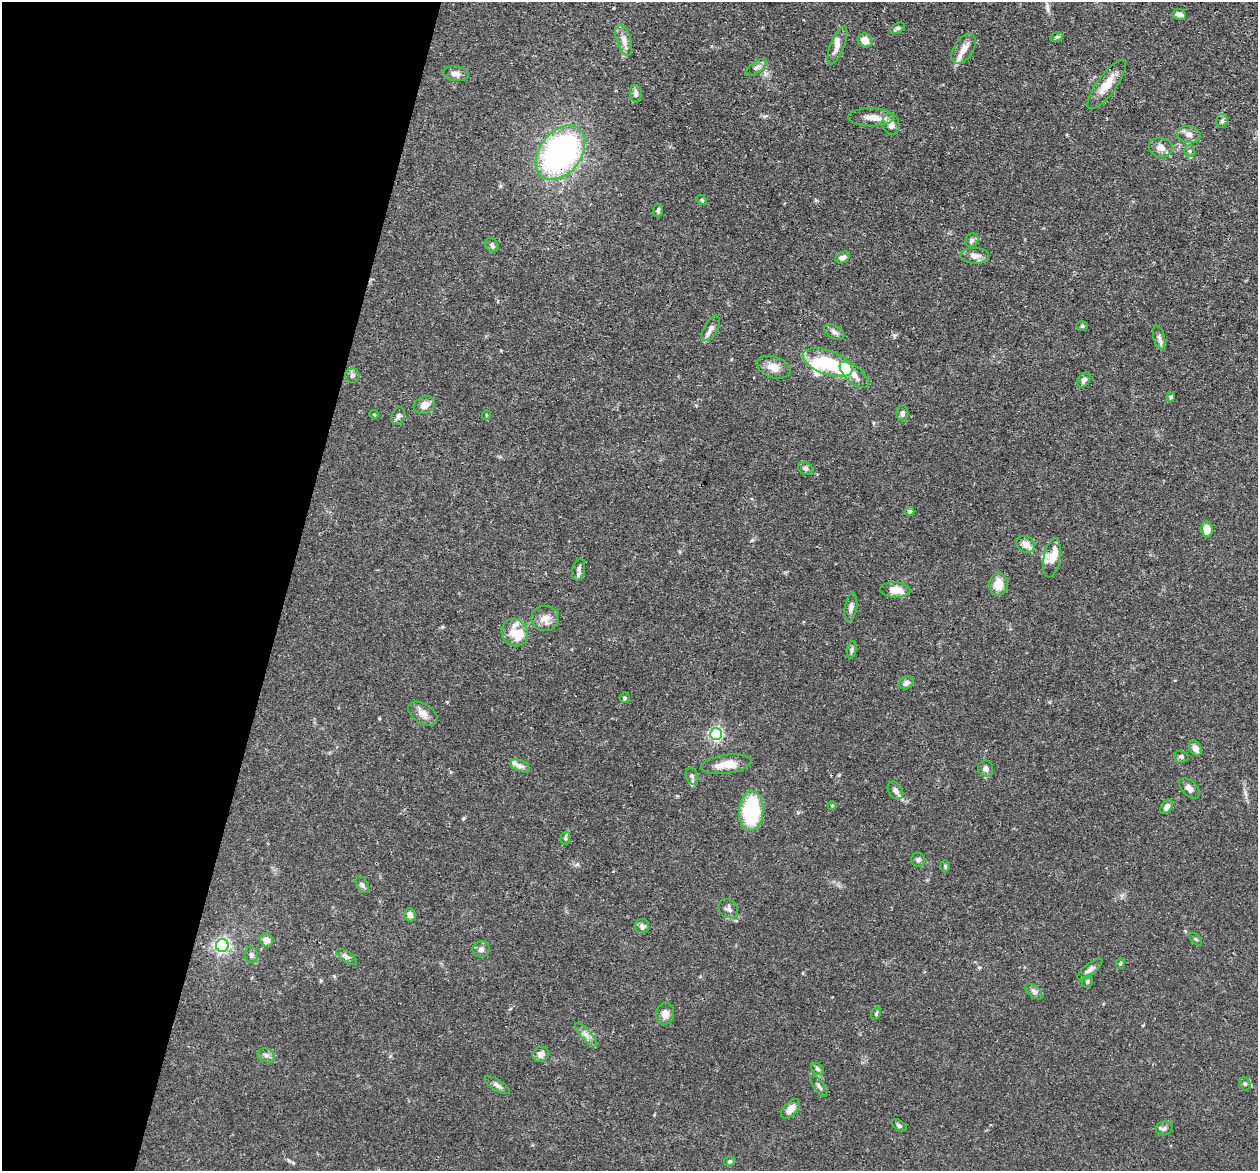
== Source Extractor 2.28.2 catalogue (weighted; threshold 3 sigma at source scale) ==
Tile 9 of 4 x 4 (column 1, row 3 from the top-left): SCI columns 36-1291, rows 1454-2622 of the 5095 x 5122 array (HDU 1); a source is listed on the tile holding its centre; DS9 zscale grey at full resolution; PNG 1260 x 1173 px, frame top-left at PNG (2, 2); each listed source drawn as its Kron ellipse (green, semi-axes under 4 px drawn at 4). Shown black and unused: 23% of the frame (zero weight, under 3 of 4 exposures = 5% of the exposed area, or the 3 px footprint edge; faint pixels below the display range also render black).
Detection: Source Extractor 2.28.2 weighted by HDU 2 'WHT'; one run over the whole footprint, this tile lists its part. Background 0.0639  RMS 0.0032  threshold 0.0146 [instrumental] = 3 sigma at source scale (4.5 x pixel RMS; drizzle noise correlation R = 1.50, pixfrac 1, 0.05/0.05 arcsec/px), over >= 5 px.
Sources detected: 108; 4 inside a brighter object's white glare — neither listed nor drawn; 8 inside a brighter listed object's ellipse — not listed separately; the other 96 listed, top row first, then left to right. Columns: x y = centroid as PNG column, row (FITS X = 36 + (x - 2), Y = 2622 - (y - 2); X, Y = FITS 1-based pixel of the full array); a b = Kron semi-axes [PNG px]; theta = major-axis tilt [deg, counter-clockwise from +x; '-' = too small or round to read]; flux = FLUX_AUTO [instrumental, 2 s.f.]
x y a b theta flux
1179 14 7 5 -8 1.4
897 28 8 5 28 0.78
1057 37 6 4 20 0.5
624 40 16 7 -72 2.2
865 40 7 6 - 3.3
837 45 20 7 68 2.6
964 49 17 9 57 3.4
756 68 12 5 36 1.1
456 74 13 7 -7 1.6
1107 85 29 9 54 5.3
636 94 9 6 -87 1.4
871 117 23 9 0 3.6
1222 121 7 5 67 0.71
891 124 11 8 -76 2.7
1189 134 12 8 -9 1.9
1161 147 12 9 -7 2.2
1190 151 6 5 - 0.58
560 153 30 20 52 85
702 200 5 4 - 0.4
658 211 7 5 88 0.63
972 240 7 6 - 0.99
492 245 8 5 -53 0.85
975 256 14 8 -3 2.1
843 257 8 5 29 1.3
1082 326 6 5 - 0.49
711 328 14 6 59 1.8
834 332 11 6 -27 1.3
1159 338 12 5 -76 1.3
828 363 26 12 -20 20
773 367 17 10 -17 3.4
854 375 18 8 -42 2.9
352 376 7 7 - 1
1084 380 8 6 56 1.2
1171 397 4 4 - 0.74
424 405 11 8 24 2.7
902 413 8 6 90 1
374 414 5 3 - 0.29
486 415 5 3 - 0.24
398 416 9 6 71 0.96
805 468 7 6 - 0.85
910 511 4 4 - 0.55
1207 529 8 5 -84 4.1
1026 544 9 7 -35 2.5
1052 558 20 8 79 3.7
579 569 11 6 78 1.2
999 584 11 9 90 4.8
895 590 15 7 -3 4.7
851 607 14 6 80 1.7
545 618 14 12 1 3.2
515 633 14 12 -50 4.5
852 650 9 4 80 0.72
906 683 8 6 27 1.1
625 698 5 5 - 0.53
423 713 16 9 -33 2.6
716 734 6 6 - 71
1195 748 8 5 -62 2.1
1181 757 7 6 - 0.84
726 764 25 9 8 5.7
520 766 10 5 -23 1.3
986 768 8 7 - 1.4
692 776 8 6 -71 1
1189 788 12 7 -44 1.7
895 790 10 7 -56 1.3
832 806 4 4 - 0.33
1167 807 8 5 54 1.6
751 811 20 12 86 24
565 838 7 4 77 0.59
918 860 7 7 - 0.94
945 866 6 5 - 0.53
362 885 9 5 -59 0.83
728 909 10 8 -40 1.2
410 915 6 5 - 1.4
642 926 7 7 - 1.1
1196 939 8 3 -45 0.36
266 940 7 6 - 2.3
222 945 6 6 - 84
481 949 8 8 - 1.3
251 955 8 6 -78 1.1
347 957 12 5 -34 1
1120 964 5 4 - 0.44
1090 969 15 5 38 1.4
1087 982 6 5 - 0.59
1034 992 10 5 -38 1.1
665 1014 11 9 88 2.5
876 1014 7 4 64 0.54
586 1035 15 5 -48 1.7
541 1054 8 7 - 2
266 1055 9 7 -22 1.1
817 1069 7 5 -41 0.62
1245 1084 7 5 -73 0.64
497 1085 14 5 -32 1.2
819 1086 13 5 -54 0.86
790 1109 12 6 47 2.8
899 1126 8 5 -37 0.71
1164 1128 8 7 - 1.1
730 1161 6 4 13 0.48
Overlapping masked pixels (flux is a lower limit): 1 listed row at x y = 560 153